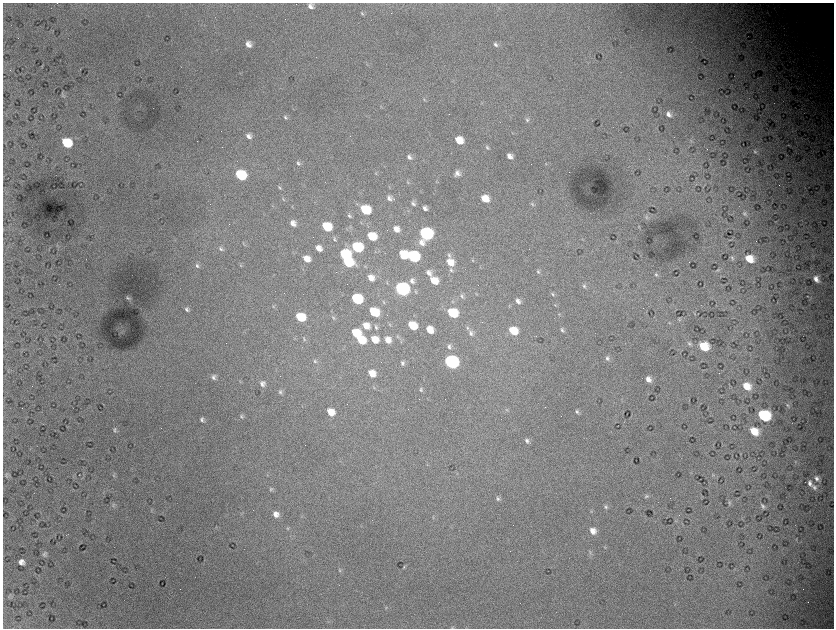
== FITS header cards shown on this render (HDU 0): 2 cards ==
NAXIS1  =                 1663 / length of data axis 1
NAXIS2  =                 1252 / length of data axis 2

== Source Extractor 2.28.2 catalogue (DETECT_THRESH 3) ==
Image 1663 x 1252 px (HDU 0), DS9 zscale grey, zoomed out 1/2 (1 PNG px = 2 x 2 image px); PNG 836 x 630 px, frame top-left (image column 2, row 1251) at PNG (3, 3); no overlay
Background 9250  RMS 130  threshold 380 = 3 sigma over >= 5 px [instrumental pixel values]
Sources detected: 199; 29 cannot appear on this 1/2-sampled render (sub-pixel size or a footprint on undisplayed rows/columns) and are not listed; the other 170 listed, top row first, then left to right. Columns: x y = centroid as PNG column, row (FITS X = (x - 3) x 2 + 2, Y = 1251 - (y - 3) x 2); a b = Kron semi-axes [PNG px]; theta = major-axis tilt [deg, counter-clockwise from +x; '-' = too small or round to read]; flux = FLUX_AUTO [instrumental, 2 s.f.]
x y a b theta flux
310 6 6 5 - 1.4e+05
362 13 6 3 -52 3.6e+04
248 44 6 5 - 1.7e+05
495 44 7 5 -51 8.0e+04
63 96 5 4 - 3.3e+04
424 100 6 3 -50 3.6e+04
381 106 3 3 - 1.6e+04
449 114 2 1 - 9.2e+03
668 114 7 4 -57 1.2e+05
285 117 6 4 -46 5.6e+04
527 120 6 4 -80 4.8e+04
513 133 4 3 - 1.5e+04
249 136 6 6 - 1.2e+05
459 140 7 6 - 5.6e+05
691 140 4 3 - 2.9e+04
67 143 7 6 - 1.6e+06
487 148 6 4 -51 5.0e+04
755 152 5 4 - 4.6e+04
510 156 5 4 - 1.6e+05
409 157 8 5 -50 1.1e+05
298 163 6 5 - 6.5e+04
546 164 4 2 - 1.9e+04
376 173 5 4 - 2.9e+04
457 173 7 6 - 1.6e+05
241 175 7 6 - 2.2e+06
436 181 4 2 - 1.7e+04
407 182 6 3 -55 3.0e+04
280 188 6 4 -54 4.5e+04
389 198 7 6 - 1.1e+05
283 199 5 3 - 2.7e+04
485 199 7 6 - 4.5e+05
413 203 7 5 -67 7.8e+04
532 204 5 4 - 4.4e+04
272 206 4 2 - 1.8e+04
425 208 5 4 - 9.6e+04
365 210 7 6 - 1.6e+06
745 214 6 5 - 6.2e+04
349 216 6 4 -68 5.3e+04
646 218 6 4 -34 4.8e+04
293 223 7 6 - 1.8e+05
327 227 7 6 - 1.1e+06
639 227 5 3 - 2.4e+04
347 229 4 2 - 1.8e+04
396 229 7 6 - 2.2e+05
426 234 8 7 - 5.7e+06
372 236 7 6 - 8.9e+05
334 239 7 4 -68 5.3e+04
730 240 7 1 14 2.0e+04
421 243 8 7 - 1.9e+05
243 244 6 3 -72 2.7e+04
357 247 7 6 - 2.5e+06
319 248 6 5 - 2.2e+05
221 249 8 4 -48 5.9e+04
345 255 7 7 - 2.4e+06
403 255 6 6 - 8.6e+05
449 255 7 4 -73 5.9e+04
413 256 8 6 -27 3.9e+06
732 258 6 4 -58 5.0e+04
306 259 6 5 - 3.2e+05
749 259 7 6 - 5.0e+05
86 260 3 2 - 1.0e+04
473 260 5 4 - 3.0e+04
348 262 7 6 - 1.6e+06
450 262 8 7 - 3.8e+05
241 265 4 3 - 2.3e+04
197 266 7 4 -58 6.0e+04
364 266 5 3 - 2.3e+04
451 270 7 5 -70 6.6e+04
718 270 4 3 - 1.9e+04
538 272 6 4 -66 4.7e+04
429 273 7 6 - 1.4e+05
656 274 6 4 -72 4.3e+04
371 278 6 5 - 2.4e+05
816 279 7 5 -59 1.9e+05
412 281 7 6 - 1.1e+05
434 281 7 6 - 5.1e+05
387 283 5 3 - 2.4e+04
584 286 6 5 - 5.7e+04
402 289 8 7 - 8.4e+06
476 294 6 2 -41 1.9e+04
552 294 6 4 -67 4.1e+04
462 296 7 4 -67 5.4e+04
807 296 2 1 - 9.8e+03
128 298 6 3 -38 3.6e+04
357 299 7 6 - 2.7e+06
518 301 7 6 - 1.3e+05
383 302 6 3 -63 2.9e+04
555 305 5 4 - 3.1e+04
273 306 5 4 - 2.9e+04
187 309 6 5 - 7.0e+04
374 312 7 6 - 1.0e+06
452 313 7 6 - 1.4e+06
559 314 4 3 - 2.1e+04
300 317 7 6 - 1.1e+06
333 318 6 4 -50 4.2e+04
679 320 4 2 - 1.9e+04
669 322 4 3 - 2.5e+04
389 324 4 3 - 2.2e+04
412 325 7 6 - 8.3e+05
366 326 7 6 - 3.4e+05
376 327 6 5 - 5.7e+04
467 328 6 5 - 4.7e+04
430 330 6 5 - 4.2e+05
562 330 6 4 -64 5.7e+04
513 331 7 6 - 7.0e+05
356 333 7 6 - 1.0e+06
471 333 8 6 -78 1.0e+05
397 336 5 4 - 3.1e+04
295 338 3 2 - 1.5e+04
304 339 6 4 -55 3.5e+04
374 339 7 6 - 4.3e+05
361 340 7 6 - 8.9e+05
388 340 7 6 - 2.7e+05
401 341 5 3 - 3.1e+04
689 344 6 4 -44 5.1e+04
449 346 7 5 -69 9.0e+04
704 346 7 6 - 9.3e+05
607 358 7 5 -75 8.1e+04
315 361 5 4 - 3.8e+04
451 362 8 7 - 7.4e+06
402 363 6 5 - 7.0e+04
372 373 7 6 - 3.9e+05
214 377 7 5 -86 8.2e+04
648 379 6 5 - 1.6e+05
262 384 6 6 - 1.2e+05
746 386 8 7 - 4.2e+05
374 388 6 3 -59 2.4e+04
421 390 6 4 -67 4.6e+04
280 392 7 5 -77 6.6e+04
788 405 7 5 -61 5.4e+04
545 407 2 2 - 6.9e+03
506 409 5 4 - 3.2e+04
331 412 7 6 - 4.3e+05
577 412 6 4 -73 5.2e+04
764 415 8 7 - 2.4e+06
241 416 7 4 86 5.2e+04
202 420 6 5 - 7.7e+04
115 430 8 4 76 5.1e+04
754 431 7 6 - 5.2e+05
527 440 7 5 -63 7.6e+04
305 445 2 1 - 1.3e+04
795 462 5 4 - 3.3e+04
7 475 4 4 - 5.3e+04
79 475 2 1 - 8.2e+03
113 475 6 4 -75 3.8e+04
712 475 4 4 - 2.3e+04
817 478 8 7 - 1.3e+05
810 483 7 5 -74 1.2e+05
814 487 8 6 -60 1.1e+05
271 489 6 4 84 3.9e+04
646 496 6 5 - 4.6e+04
498 499 6 5 - 6.1e+04
729 503 6 4 -83 3.5e+04
113 505 7 5 68 4.5e+04
763 506 4 3 - 5.6e+04
606 507 6 5 - 5.7e+04
591 511 4 3 - 2.5e+04
276 514 7 6 - 1.8e+05
433 518 5 3 - 3.3e+04
288 528 5 4 - 3.7e+04
593 531 7 6 - 2.4e+05
796 539 4 2 - 1.5e+04
605 547 4 3 - 2.0e+04
590 552 6 4 -75 4.6e+04
44 554 7 5 41 6.6e+04
21 562 6 5 - 1.4e+05
404 567 4 3 - 2.5e+04
340 570 6 5 - 4.6e+04
386 608 4 4 - 2.6e+04
452 627 4 3 - 2.4e+04
At the frame edge (FLAGS 8, measured only in part): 1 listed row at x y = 452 627
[29 sub-pixel or undisplayed-footprint detections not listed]